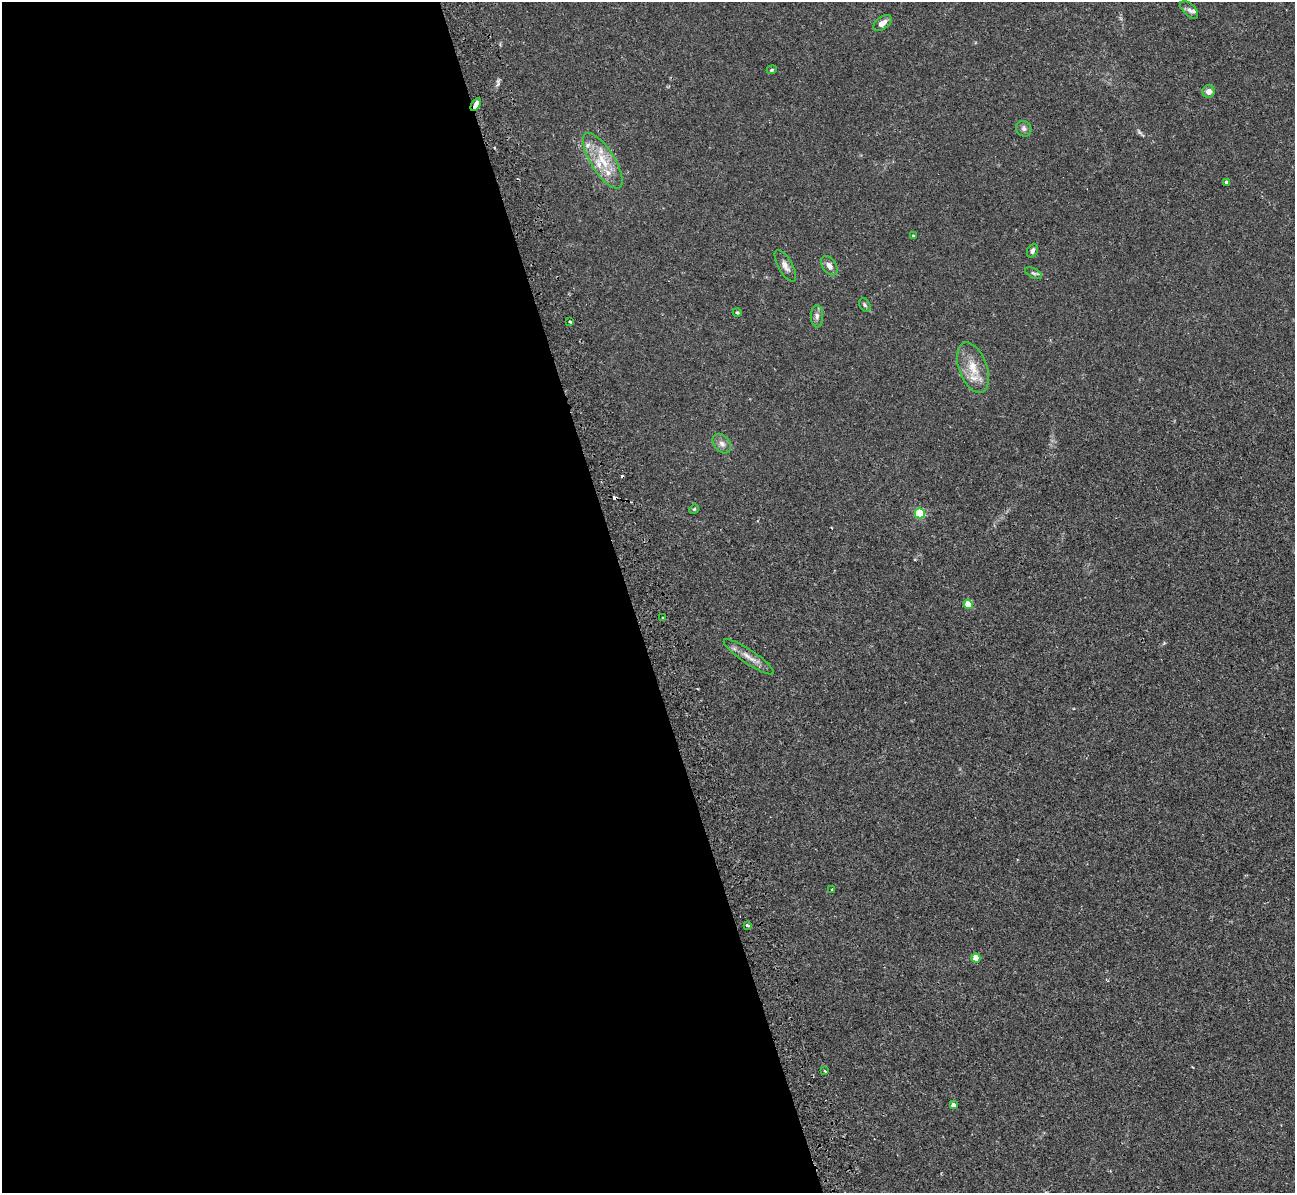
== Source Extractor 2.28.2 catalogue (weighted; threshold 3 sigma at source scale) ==
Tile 9 of 4 x 4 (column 1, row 3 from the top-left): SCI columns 13-1305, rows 1496-2686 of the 5236 x 5221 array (HDU 1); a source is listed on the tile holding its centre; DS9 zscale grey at full resolution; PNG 1297 x 1195 px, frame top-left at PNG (2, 2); each listed source drawn as its Kron ellipse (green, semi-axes under 4 px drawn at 4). Shown black and unused: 49% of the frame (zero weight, under 2 of 3 exposures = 3% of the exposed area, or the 3 px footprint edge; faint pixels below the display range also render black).
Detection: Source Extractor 2.28.2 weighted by HDU 2 'WHT'; one run over the whole footprint, this tile lists its part. Background 0.0213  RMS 0.0039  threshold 0.0176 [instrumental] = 3 sigma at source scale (4.5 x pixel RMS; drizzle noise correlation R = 1.50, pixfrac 1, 0.05/0.05 arcsec/px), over >= 5 px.
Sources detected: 37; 1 too faint to see at this stretch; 3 cosmic-ray / hot-pixel residue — neither listed nor drawn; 4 inside a brighter listed object's ellipse — not listed separately; the other 29 listed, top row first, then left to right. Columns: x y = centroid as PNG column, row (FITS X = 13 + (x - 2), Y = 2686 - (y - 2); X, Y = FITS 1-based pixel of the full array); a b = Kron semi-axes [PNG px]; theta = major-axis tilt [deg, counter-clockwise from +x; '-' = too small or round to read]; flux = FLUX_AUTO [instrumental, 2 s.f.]
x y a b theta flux
1189 10 11 6 -44 1.2
882 23 10 6 35 2.5
772 70 5 4 - 0.41
1209 92 6 6 - 2.3
476 105 7 3 60 8.1
1024 129 8 7 - 1.2
603 161 32 12 -58 9.8
1226 182 3 3 - 0.86
913 235 3 3 - 0.91
1032 251 7 5 66 1.2
785 266 18 7 -61 2.2
829 266 11 7 -55 1.8
1033 273 9 4 -26 0.83
865 305 7 5 -60 0.68
737 313 4 4 - 0.43
817 316 11 6 -90 1.5
570 322 3 3 - 0.84
973 368 26 14 -70 7.7
722 444 11 8 -48 1.9
694 509 5 4 - 0.39
920 513 5 5 - 28
968 604 5 4 - 5.6
663 618 3 3 - 0.34
749 657 30 7 -34 3.7
832 889 3 3 - 0.56
748 925 3 3 - 1.2
976 958 4 4 - 6.4
825 1071 3 2 - 0.34
953 1105 4 4 - 1.7
Overlapping masked pixels (flux is a lower limit): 1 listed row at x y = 476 105